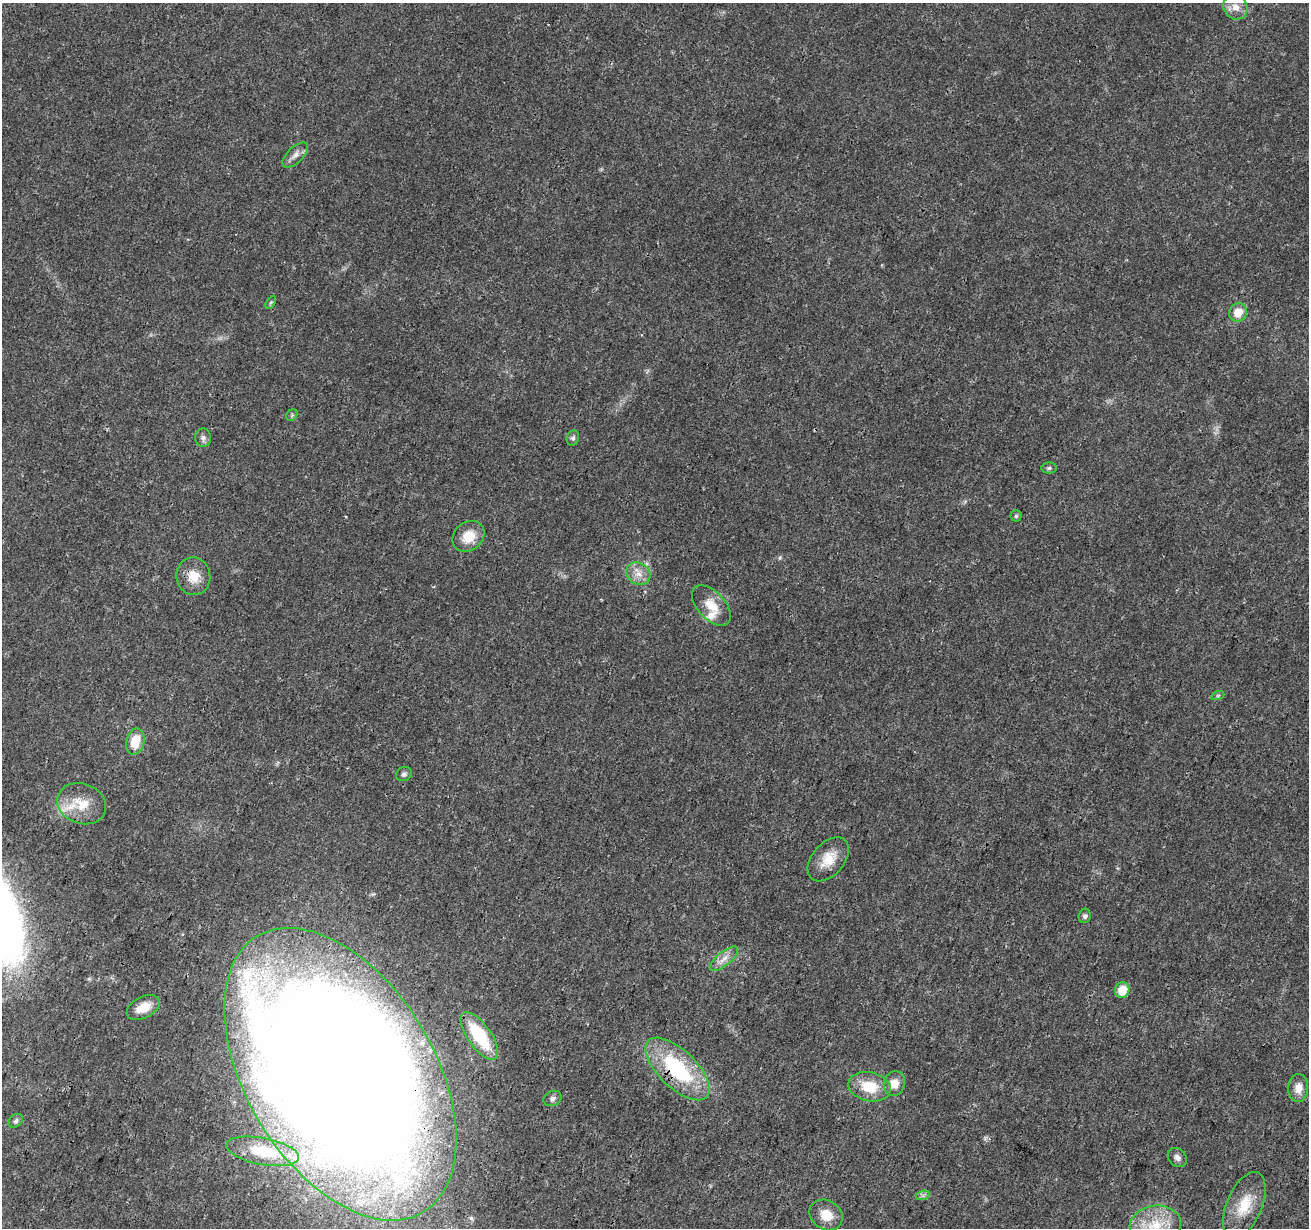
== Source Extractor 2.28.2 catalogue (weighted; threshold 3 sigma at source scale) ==
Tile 7 of 4 x 4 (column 3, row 2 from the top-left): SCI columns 2621-3927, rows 2736-3961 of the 5235 x 5407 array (HDU 1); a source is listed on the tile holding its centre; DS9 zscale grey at full resolution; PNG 1311 x 1230 px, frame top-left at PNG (2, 3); each listed source drawn as its Kron ellipse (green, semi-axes under 4 px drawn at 4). Shown black and unused: <1% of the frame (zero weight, under 3 of 4 exposures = <1% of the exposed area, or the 3 px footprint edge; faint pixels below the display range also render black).
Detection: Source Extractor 2.28.2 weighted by HDU 2 'WHT'; one run over the whole footprint, this tile lists its part. Background 0.0247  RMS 0.0022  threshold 0.0101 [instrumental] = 3 sigma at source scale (4.5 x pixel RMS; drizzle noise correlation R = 1.50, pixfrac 1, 0.0396/0.0396 arcsec/px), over >= 5 px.
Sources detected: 38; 2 inside a brighter listed object's ellipse — not listed separately; the other 36 listed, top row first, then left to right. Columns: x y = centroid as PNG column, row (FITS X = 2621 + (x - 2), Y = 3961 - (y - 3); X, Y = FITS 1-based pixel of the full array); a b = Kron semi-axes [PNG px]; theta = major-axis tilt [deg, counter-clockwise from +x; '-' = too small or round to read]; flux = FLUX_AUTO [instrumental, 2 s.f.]
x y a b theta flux
1235 7 13 11 -54 2.1
295 155 16 8 44 1.5
271 302 7 4 58 0.36
1238 312 9 8 - 3.4
292 415 6 5 - 0.39
203 438 9 8 - 0.87
573 438 8 6 74 0.57
1049 468 8 5 2 0.47
1016 516 5 5 - 0.37
468 536 17 14 40 4.6
638 574 13 10 -35 2.3
193 576 19 17 -82 4.1
711 606 24 13 -47 4.4
1218 695 7 4 19 0.34
135 741 13 9 77 4.6
404 774 8 7 - 0.66
82 804 25 20 -20 5.9
828 859 25 16 49 4.7
1085 916 7 6 - 0.61
724 959 17 7 39 1.8
1122 990 8 7 - 3.9
143 1008 18 10 27 3.9
479 1036 28 11 -55 13
677 1069 40 18 -44 22
340 1074 161 94 -59 1100
894 1084 12 10 76 2.7
869 1087 21 14 -12 6.5
1298 1088 14 10 88 2.3
553 1099 9 7 20 0.84
16 1121 8 6 45 0.57
263 1151 37 13 -11 8.9
1177 1157 11 8 -45 1
923 1195 7 4 19 0.5
1244 1205 35 17 67 7
826 1215 17 14 -33 3.7
1155 1225 26 19 9 9.2
Overlapping masked pixels (flux is a lower limit): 2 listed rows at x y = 677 1069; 340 1074
Isophote crosses this tile's border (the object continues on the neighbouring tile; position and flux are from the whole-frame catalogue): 1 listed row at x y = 1155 1225